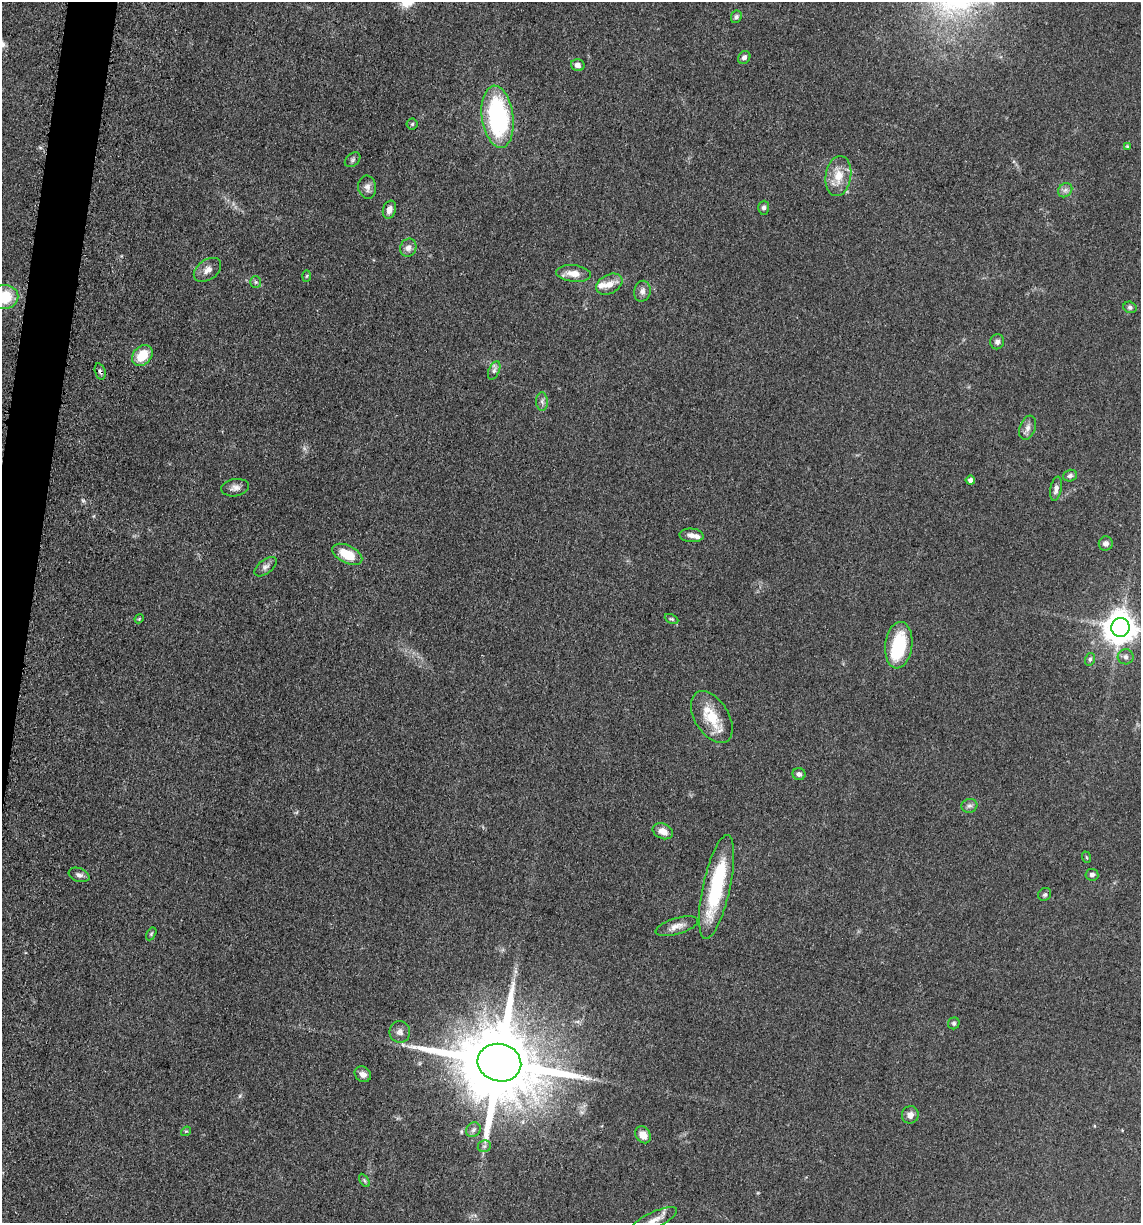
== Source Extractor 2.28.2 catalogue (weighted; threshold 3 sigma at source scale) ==
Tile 7 of 4 x 4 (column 3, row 2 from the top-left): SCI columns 2525-3663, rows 2465-3685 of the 4980 x 4922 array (HDU 1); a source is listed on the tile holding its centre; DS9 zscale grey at full resolution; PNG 1143 x 1225 px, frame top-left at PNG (2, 2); each listed source drawn as its Kron ellipse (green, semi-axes under 4 px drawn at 4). Shown black and unused: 2% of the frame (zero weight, under 3 of 5 exposures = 4% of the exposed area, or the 3 px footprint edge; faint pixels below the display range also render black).
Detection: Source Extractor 2.28.2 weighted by HDU 2 'WHT'; one run over the whole footprint, this tile lists its part. Background 0.0565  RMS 0.0059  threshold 0.0265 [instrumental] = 3 sigma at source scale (4.5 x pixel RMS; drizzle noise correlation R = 1.50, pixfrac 1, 0.05/0.05 arcsec/px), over >= 5 px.
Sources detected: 69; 2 inside a brighter object's white glare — neither listed nor drawn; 4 inside a brighter listed object's ellipse — not listed separately; the other 63 listed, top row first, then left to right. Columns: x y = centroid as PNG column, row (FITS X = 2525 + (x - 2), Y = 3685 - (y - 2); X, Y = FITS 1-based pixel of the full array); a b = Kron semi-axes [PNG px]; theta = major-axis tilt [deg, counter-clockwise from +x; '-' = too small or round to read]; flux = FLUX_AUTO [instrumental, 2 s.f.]
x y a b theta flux
736 17 6 5 - 1.3
744 57 7 6 - 2.2
578 65 7 6 - 2.6
498 117 31 15 -82 89
412 124 5 5 - 0.91
1127 146 4 3 - 0.65
353 160 9 6 40 1.4
838 176 20 12 81 11
367 187 11 9 -83 3
1065 190 8 6 45 2
764 208 7 5 86 1.6
389 210 9 6 70 3.6
408 248 9 8 - 3.4
207 270 15 10 37 4.5
573 273 17 8 -7 6.8
307 276 6 4 88 0.68
256 282 6 5 - 1.2
609 284 14 9 28 5.8
642 291 10 8 76 3
4 297 14 12 2 20
1130 307 6 5 - 1.5
997 342 7 7 - 2.4
142 355 12 9 46 13
494 370 10 5 65 1.8
100 371 8 5 -72 1.7
542 401 9 6 -89 1.9
1028 428 12 7 70 3.1
1070 476 7 5 16 1.6
970 480 5 4 - 2.6
235 488 14 8 9 3.4
1056 489 12 5 79 2.9
691 535 12 7 -4 3.9
1106 543 7 7 - 2.4
347 554 16 8 -27 15
266 567 13 7 38 2.5
139 619 5 3 - 0.58
671 619 7 4 -25 0.99
1120 627 9 9 - 1000
899 645 23 13 83 30
1126 657 8 7 - 2
1090 659 6 5 - 1.2
712 717 28 17 -58 17
799 774 6 6 - 1.8
969 806 8 7 - 1.9
663 831 10 7 -23 5.3
1086 857 6 3 -71 0.66
79 875 11 6 -20 2.2
1092 875 6 6 - 1.7
716 887 53 13 78 51
1045 894 7 6 - 1.2
677 926 22 8 16 5.1
151 934 7 4 60 0.92
954 1023 6 5 - 1.2
400 1032 11 10 - 3.1
499 1063 22 18 -14 10000
363 1074 9 7 -35 2.9
910 1115 8 8 - 3.6
473 1130 8 6 45 1.8
186 1131 5 4 - 0.69
643 1135 9 7 -53 6.6
484 1146 6 6 - 1.4
364 1180 7 4 -59 0.91
654 1220 25 8 26 6.2
Overlapping masked pixels (flux is a lower limit): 1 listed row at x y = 100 371
Isophote crosses this tile's border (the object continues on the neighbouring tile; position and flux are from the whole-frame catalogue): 3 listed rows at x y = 4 297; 1120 627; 654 1220